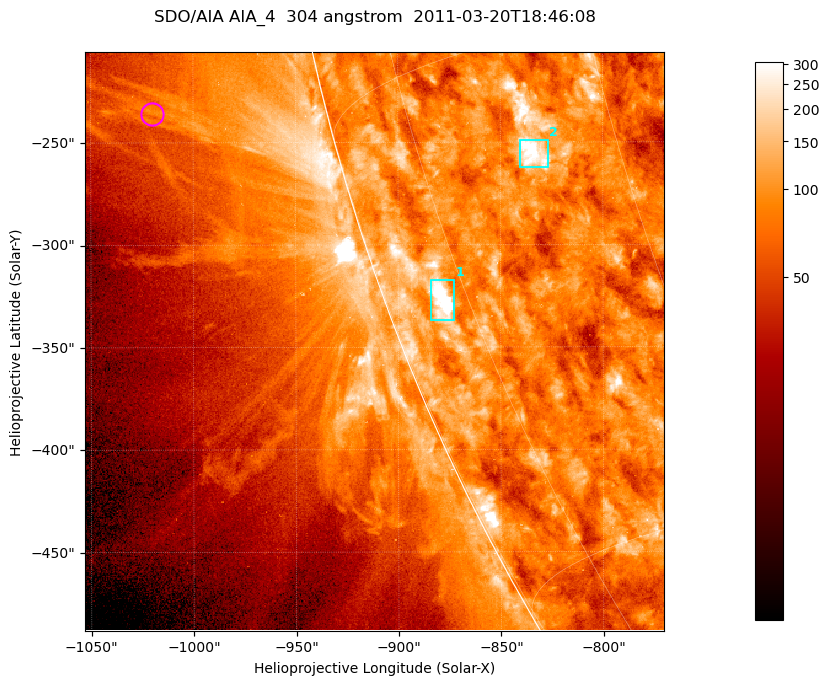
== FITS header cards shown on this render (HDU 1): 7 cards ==
TELESCOP= 'SDO/AIA '           / For AIA: SDO/AIA
INSTRUME= 'AIA_4   '           / For AIA: AIA_ATA1, AIA_ATA2, AIA_ATA3 or AIA_AT
WAVELNTH=                  304 / [angstrom] Wavelength
WAVEUNIT= 'angstrom'           / Wavelength unit: angstrom
DATE-OBS= '2011-03-20T18:46:08.139' / [ISO] Date when observation started; ISO 8
CTYPE1  = 'HPLN-TAN'           / CTYPE1; Typically HPLN
CTYPE2  = 'HPLT-TAN'           / CTYPE2; Typically HPLT

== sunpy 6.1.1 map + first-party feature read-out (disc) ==
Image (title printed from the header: SDO/AIA AIA_4  304 angstrom  2011-03-20T18:46:08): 471 x 471 px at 0.6 arcsec/px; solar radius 964 arcsec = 1606 px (partial field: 1.2% of the solar disc is inside the frame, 44% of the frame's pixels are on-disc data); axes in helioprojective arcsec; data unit not stated in the header (colour bar unlabelled)
Orientation: roll -0.132 deg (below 1 deg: not rotated)
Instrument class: DISC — disc imager (sunpy class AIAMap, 304 A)
Bright regions (active regions / flare kernels): reference = the on-disc median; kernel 5 px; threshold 5 sigma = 144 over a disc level ~84.4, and >= 1.15x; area >= 221 px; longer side >= 6 px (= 3.6 arcsec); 2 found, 2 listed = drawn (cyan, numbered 1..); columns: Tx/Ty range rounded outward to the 2 arcsec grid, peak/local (2 s.f.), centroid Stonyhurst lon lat
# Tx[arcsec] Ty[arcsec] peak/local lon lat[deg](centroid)
1 -884..-872 -338..-316 8.5 -78 -21
2 -840..-826 -262..-248 4.7 -66 -18
Off-limb structures (1.02-1.3 R_sun): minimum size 110 px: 7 found; the strongest spans PA ~100..105 deg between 1.05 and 1.12 R_sun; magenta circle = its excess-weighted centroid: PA ~105 deg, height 1.09 R_sun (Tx ~-1020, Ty ~-236 arcsec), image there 2.1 x the reference